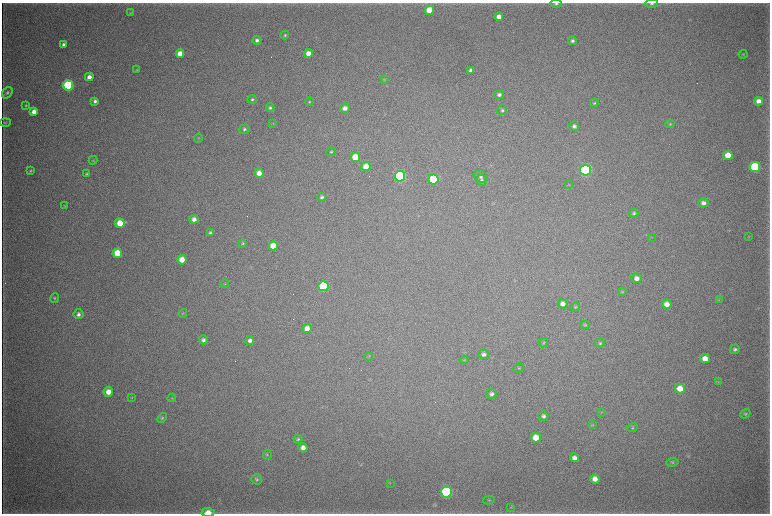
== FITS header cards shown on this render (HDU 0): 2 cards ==
NAXIS1  =                 1536 / length of data axis 1
NAXIS2  =                 1023 / length of data axis 2

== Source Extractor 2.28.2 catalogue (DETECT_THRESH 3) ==
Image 1536 x 1023 px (HDU 0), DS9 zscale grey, zoomed out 1/2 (1 PNG px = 2 x 2 image px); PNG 772 x 516 px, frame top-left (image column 1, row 1022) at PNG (2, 3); each listed source drawn as its Kron ellipse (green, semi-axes under 4 px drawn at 4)
Background 4060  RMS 36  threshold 108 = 3 sigma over >= 5 px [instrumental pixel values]
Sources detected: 116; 5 cannot appear on this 1/2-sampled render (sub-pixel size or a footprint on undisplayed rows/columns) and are neither listed nor drawn; the other 111 listed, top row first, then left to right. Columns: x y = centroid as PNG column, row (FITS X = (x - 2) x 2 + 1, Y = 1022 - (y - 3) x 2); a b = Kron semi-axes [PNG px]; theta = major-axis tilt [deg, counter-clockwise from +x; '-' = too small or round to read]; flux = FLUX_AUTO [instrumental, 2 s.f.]
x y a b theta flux
556 4 6 4 -3 1.3e+04
651 4 6 3 2 1.3e+04
429 10 4 4 - 1.7e+05
130 13 3 3 - 4.7e+03
499 17 4 4 - 6.4e+04
285 35 4 4 - 9.7e+03
257 40 4 4 - 2.1e+04
572 41 4 4 - 1.8e+04
64 44 4 4 - 2.3e+04
180 53 4 4 - 8.0e+04
308 53 4 4 - 5.9e+04
743 54 4 3 - 6.1e+03
137 70 4 3 - 6.6e+03
471 70 4 3 - 2.5e+04
89 77 4 4 - 4.3e+04
384 80 4 3 - 6.0e+03
68 85 5 5 - 1.2e+06
7 93 6 4 52 1.5e+04
499 95 5 4 - 2.2e+04
252 99 4 4 - 1.2e+04
95 101 3 3 - 1.6e+04
759 101 4 4 - 4.8e+04
309 102 4 4 - 8.0e+03
594 103 4 3 - 8.6e+03
26 105 3 3 - 8.0e+03
270 108 4 4 - 1.2e+04
345 108 5 4 - 3.9e+04
502 110 5 5 - 1.4e+04
34 112 4 4 - 5.6e+04
5 123 5 4 - 9.0e+03
273 123 4 3 - 4.7e+03
670 124 5 3 - 8.3e+03
574 126 5 4 - 2.4e+04
244 129 5 4 - 1.5e+04
198 138 4 2 - 4.5e+03
331 152 5 3 - 8.3e+03
728 155 5 4 - 1.0e+05
355 157 5 4 - 1.7e+05
93 160 4 3 - 6.1e+03
366 167 4 4 - 1.1e+05
755 167 5 5 - 1.0e+06
30 170 4 3 - 7.8e+03
585 170 5 5 - 1.9e+06
259 173 4 4 - 6.2e+04
86 174 4 3 - 9.5e+03
400 176 5 5 - 1.6e+06
481 176 7 5 -32 2.2e+04
433 179 5 5 - 6.9e+05
481 180 5 5 - 1.7e+04
569 184 4 2 - 3.8e+03
322 197 5 4 - 1.5e+04
703 203 5 4 - 3.1e+04
65 206 4 3 - 5.8e+03
634 213 4 4 - 1.3e+04
194 219 4 4 - 3.6e+04
120 223 5 4 - 1.3e+05
210 233 4 3 - 1.3e+04
652 237 3 2 - 3.9e+03
749 237 3 2 - 3.2e+03
243 243 4 4 - 8.3e+03
273 246 4 4 - 1.3e+05
117 253 5 4 - 1.8e+05
182 260 4 4 - 8.6e+04
637 278 5 5 - 4.0e+04
225 284 4 3 - 5.4e+03
323 286 5 5 - 5.0e+05
622 292 4 4 - 8.1e+03
55 298 5 4 - 9.8e+03
719 300 3 3 - 6.3e+03
563 304 5 4 - 3.9e+04
667 304 5 4 - 5.1e+04
575 307 5 3 - 8.4e+03
183 313 4 3 - 6.0e+03
78 314 5 5 - 2.4e+04
585 325 5 4 - 9.3e+03
307 328 4 4 - 5.6e+04
203 340 4 4 - 2.1e+04
250 340 4 4 - 2.7e+04
544 343 5 3 - 6.4e+03
600 343 5 4 - 1.2e+04
735 349 5 4 - 1.7e+04
483 354 5 5 - 2.4e+04
369 356 4 3 - 5.9e+03
705 358 5 4 - 7.8e+04
464 360 4 3 - 6.1e+03
519 368 5 3 - 7.6e+03
718 382 3 3 - 4.4e+03
680 389 5 5 - 9.6e+04
108 392 5 4 - 7.0e+04
491 394 5 5 - 2.2e+04
131 398 4 3 - 4.7e+03
172 398 4 3 - 6.2e+03
601 412 3 2 - 5.0e+03
745 414 5 4 - 1.1e+04
543 416 5 4 - 2.0e+04
162 418 5 4 - 1.1e+04
592 425 4 3 - 5.7e+03
632 428 5 3 - 8.3e+03
536 438 5 5 - 1.0e+05
298 439 4 4 - 1.1e+04
303 448 4 4 - 4.6e+04
267 455 5 4 - 8.0e+03
574 458 4 4 - 4.0e+04
672 462 6 4 9 1.0e+04
257 479 5 5 - 1.3e+04
595 479 5 4 - 5.2e+04
390 483 3 3 - 3.9e+03
446 492 5 5 - 1.5e+06
489 500 6 2 13 5.5e+03
511 507 4 3 - 5.3e+03
208 512 6 4 -3 8.8e+04
At the frame edge (FLAGS 8, measured only in part): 3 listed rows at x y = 556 4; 651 4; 208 512
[5 sub-pixel or undisplayed-footprint detections neither listed nor drawn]